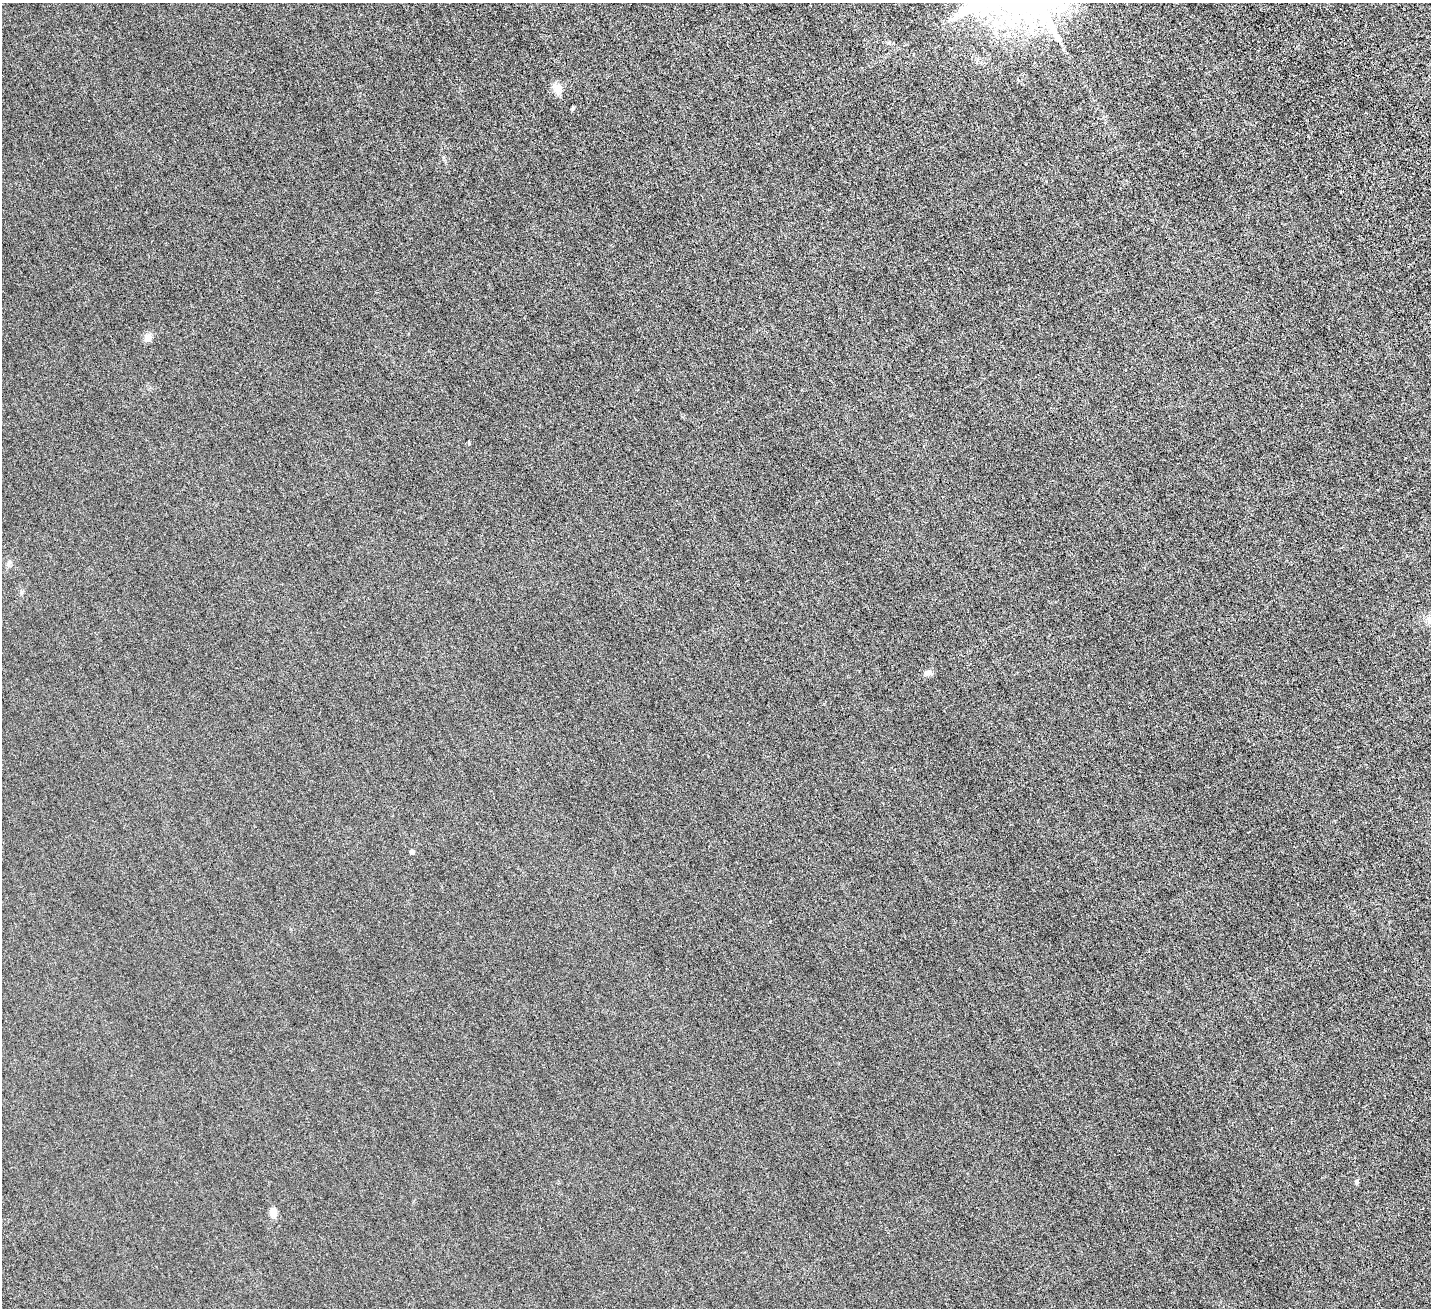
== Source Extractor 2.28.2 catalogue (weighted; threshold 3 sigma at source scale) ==
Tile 10 of 4 x 4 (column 2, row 3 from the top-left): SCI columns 1735-3163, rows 1786-3091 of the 6329 x 6320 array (HDU 1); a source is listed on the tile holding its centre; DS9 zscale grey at full resolution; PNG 1433 x 1310 px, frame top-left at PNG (2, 3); no overlay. Nothing masked; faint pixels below the display range render black.
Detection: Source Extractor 2.28.2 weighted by HDU 2 'WHT'; one run over the whole footprint, this tile lists its part. Background 0.00255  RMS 0.002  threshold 0.00836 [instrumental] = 3 sigma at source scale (4.09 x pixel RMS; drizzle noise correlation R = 1.36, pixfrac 0.8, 0.05/0.05 arcsec/px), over >= 5 px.
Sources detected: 8; all 8 listed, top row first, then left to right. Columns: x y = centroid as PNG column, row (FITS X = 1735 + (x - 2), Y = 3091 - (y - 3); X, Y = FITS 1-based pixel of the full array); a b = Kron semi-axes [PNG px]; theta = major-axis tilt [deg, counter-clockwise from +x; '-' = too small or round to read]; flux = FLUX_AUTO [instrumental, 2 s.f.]
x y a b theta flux
557 89 16 10 -71 1.2
573 107 4 3 - 0.22
148 337 11 9 -84 0.85
9 563 9 6 72 0.41
928 672 10 7 10 0.61
412 852 5 5 - 0.44
1357 1181 6 5 - 0.31
273 1212 11 7 -87 1.2